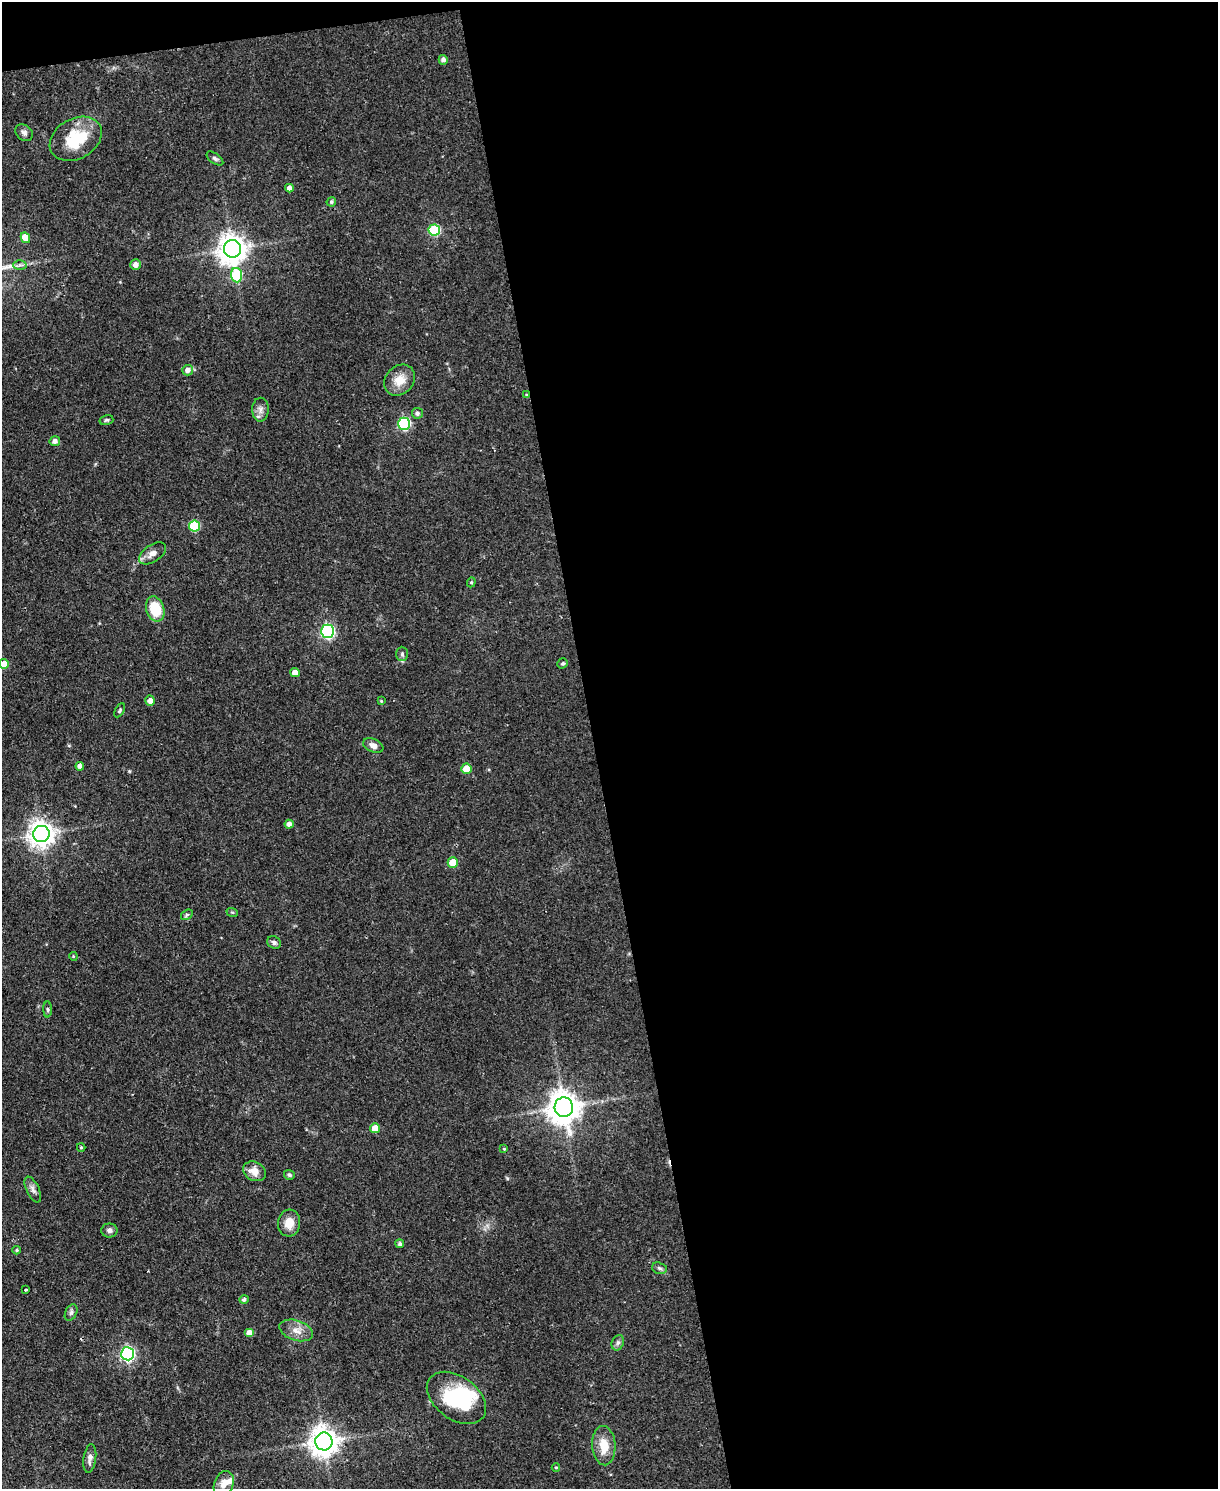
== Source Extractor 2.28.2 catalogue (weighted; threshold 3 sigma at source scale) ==
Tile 4 of 4 x 3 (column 4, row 1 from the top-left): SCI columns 3650-4865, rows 3222-4708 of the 4865 x 4839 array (HDU 1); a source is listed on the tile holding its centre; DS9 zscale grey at full resolution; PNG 1220 x 1491 px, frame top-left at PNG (2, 2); each listed source drawn as its Kron ellipse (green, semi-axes under 4 px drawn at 4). Shown black and unused: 52% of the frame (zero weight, under 2 of 3 exposures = <1% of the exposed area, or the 3 px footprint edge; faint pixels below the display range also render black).
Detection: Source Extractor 2.28.2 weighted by HDU 2 'WHT'; one run over the whole footprint, this tile lists its part. Background 0.0668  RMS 0.0055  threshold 0.0248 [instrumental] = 3 sigma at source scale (4.5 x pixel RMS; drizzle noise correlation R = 1.50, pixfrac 1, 0.05/0.05 arcsec/px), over >= 5 px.
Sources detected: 71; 1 inside a brighter object's white glare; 1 cosmic-ray / hot-pixel residue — neither listed nor drawn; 1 inside a brighter listed object's ellipse — not listed separately; the other 68 listed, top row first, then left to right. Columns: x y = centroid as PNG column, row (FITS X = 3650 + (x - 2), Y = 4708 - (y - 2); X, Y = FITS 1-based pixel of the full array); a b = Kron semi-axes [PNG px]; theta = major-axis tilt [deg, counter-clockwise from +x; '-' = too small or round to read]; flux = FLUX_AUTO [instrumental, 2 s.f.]
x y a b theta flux
443 60 5 4 - 1.8
24 133 9 7 -41 2.1
76 139 28 20 30 25
215 158 9 5 -36 1.3
289 188 4 4 - 2.5
331 202 5 4 - 0.95
434 230 5 5 - 38
25 238 5 4 - 7.4
232 249 9 8 - 720
20 265 6 4 1 1.4
136 265 5 5 - 3.3
236 275 7 5 -83 29
188 370 5 5 - 2.7
400 380 17 14 47 8.3
527 395 4 3 - 0.61
260 410 12 8 88 3
417 413 5 5 - 1.6
106 420 7 5 15 0.99
404 424 6 6 - 61
55 441 5 5 - 2.2
195 526 5 5 - 30
152 553 15 8 33 4.1
471 582 5 4 - 0.69
155 609 13 9 -71 17
327 631 6 6 - 110
402 654 7 6 - 1.3
563 663 5 5 - 1
4 664 5 5 - 7.6
295 673 4 4 - 5.3
150 701 5 5 - 3.4
381 701 3 3 - 0.5
120 710 7 4 62 0.92
373 746 10 6 -23 3
80 766 4 4 - 2.4
466 769 5 5 - 8.5
289 824 4 4 - 2.7
41 834 8 8 - 560
453 863 5 5 - 12
232 912 6 3 -18 0.61
187 915 6 4 32 0.94
274 942 7 6 - 1.4
73 956 4 3 - 0.53
48 1009 8 4 -89 0.93
564 1107 10 9 - 980
375 1128 5 5 - 7.9
81 1147 4 4 - 0.63
504 1149 4 3 - 0.62
255 1171 12 9 -25 5.7
289 1175 5 5 - 1
33 1190 14 6 -65 2.5
289 1223 13 11 84 7.2
109 1230 8 7 - 1.9
400 1244 4 4 - 1.2
17 1250 4 4 - 0.62
659 1268 7 5 -18 1.3
26 1290 3 3 - 1.2
244 1299 5 4 - 1.3
71 1312 9 5 63 1.6
296 1330 17 10 -18 5.6
249 1333 5 4 - 5.5
618 1343 8 6 68 1.6
127 1354 6 6 - 110
456 1398 33 21 -36 39
324 1441 9 8 - 710
604 1446 20 11 -86 10
90 1458 14 6 82 2.8
556 1467 4 3 - 0.44
224 1484 13 9 68 4.8
Overlapping masked pixels (flux is a lower limit): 1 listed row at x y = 527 395
Isophote crosses this tile's border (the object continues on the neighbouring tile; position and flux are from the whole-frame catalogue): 1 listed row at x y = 4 664